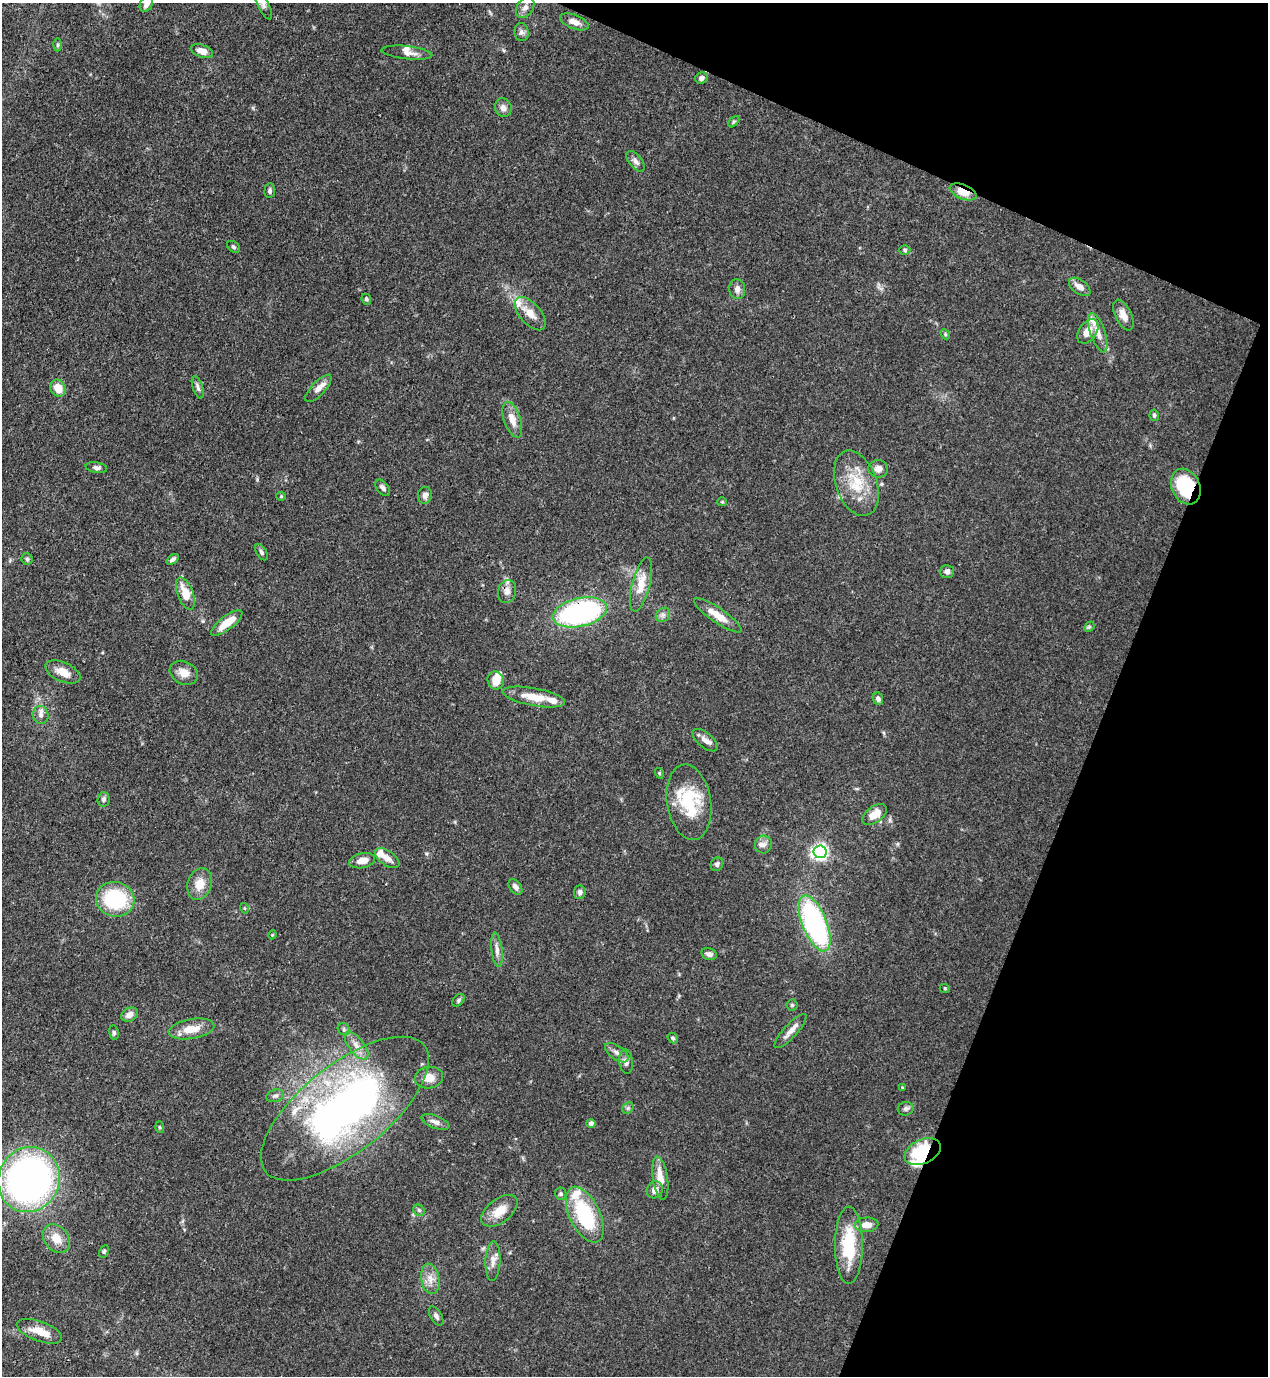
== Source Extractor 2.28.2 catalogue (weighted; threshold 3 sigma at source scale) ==
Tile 8 of 4 x 4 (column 4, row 2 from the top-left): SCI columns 4151-5416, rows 2791-4164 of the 5638 x 5578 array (HDU 1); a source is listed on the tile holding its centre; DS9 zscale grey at full resolution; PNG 1270 x 1378 px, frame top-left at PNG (2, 3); each listed source drawn as its Kron ellipse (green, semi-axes under 4 px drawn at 4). Shown black and unused: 20% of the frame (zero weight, under 3 of 4 exposures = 7% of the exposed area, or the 3 px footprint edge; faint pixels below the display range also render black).
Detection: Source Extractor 2.28.2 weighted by HDU 2 'WHT'; one run over the whole footprint, this tile lists its part. Background 0.0696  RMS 0.0036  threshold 0.0161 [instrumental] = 3 sigma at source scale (4.5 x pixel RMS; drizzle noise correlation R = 1.50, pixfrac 1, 0.05/0.05 arcsec/px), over >= 5 px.
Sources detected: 125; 2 inside a brighter object's white glare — neither listed nor drawn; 12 inside a brighter listed object's ellipse — not listed separately; the other 111 listed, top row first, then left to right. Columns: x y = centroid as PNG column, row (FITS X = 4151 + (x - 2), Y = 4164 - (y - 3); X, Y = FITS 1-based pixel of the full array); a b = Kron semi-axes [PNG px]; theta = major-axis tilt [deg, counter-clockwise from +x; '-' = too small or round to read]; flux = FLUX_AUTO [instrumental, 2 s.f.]
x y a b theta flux
146 4 8 6 56 1.7
263 4 16 5 -65 1.7
525 7 11 8 54 1.8
574 22 15 7 -21 2.7
521 32 9 7 -79 1.3
57 45 6 4 89 0.55
202 51 11 6 -18 3.3
407 53 25 6 -6 2.5
702 78 6 5 - 1.2
503 108 9 8 - 1.8
734 122 7 4 46 0.5
636 161 12 6 -51 1.4
270 191 7 5 85 0.86
963 192 14 7 -22 4.7
233 247 7 5 -40 0.67
905 250 5 4 - 0.64
1080 287 12 7 -36 2.8
737 289 10 8 -84 1.9
366 299 5 4 - 0.6
530 314 20 10 -48 4.4
1123 315 16 8 -65 3.3
1088 331 13 9 54 4.6
1098 333 20 7 -71 3.5
945 334 5 4 - 0.44
198 387 12 5 -72 1.1
58 388 9 7 -58 4.9
318 388 17 6 47 2.8
1154 415 6 4 -78 0.68
512 420 18 8 -71 4.2
96 468 11 5 -9 1.1
878 469 10 8 1 2.3
856 483 34 20 -70 13
1186 487 18 14 -65 21
383 488 9 5 -49 1.3
425 495 8 7 - 1.6
281 496 5 4 - 0.39
722 502 5 4 - 0.39
261 552 9 5 -58 0.84
27 559 5 5 - 0.54
173 559 7 4 36 0.9
947 571 7 6 - 1.4
641 584 28 9 76 6.3
507 592 12 9 75 2.3
185 593 17 8 -69 6.8
580 612 28 14 13 71
663 615 8 6 45 1.1
718 615 28 7 -34 5.3
227 623 19 6 38 6.6
1089 627 6 4 43 0.49
63 672 19 9 -24 4.3
184 673 15 11 -27 3.6
496 681 9 8 - 5
534 697 32 9 -11 7.6
878 699 6 5 - 1.2
41 715 9 7 -77 1.5
705 740 15 7 -40 2.3
659 773 5 3 - 0.35
104 799 7 6 - 1.1
689 802 38 22 -81 19
875 814 14 8 36 4.8
764 844 9 8 - 1.6
820 852 6 6 - 120
387 858 14 7 -35 2.7
362 861 13 7 12 3.2
717 864 7 6 - 0.96
200 884 16 12 71 5.1
515 887 8 5 -53 1.5
580 892 7 6 - 1.3
115 899 19 17 -14 28
244 908 5 3 - 0.35
815 924 30 12 -68 73
272 935 4 3 - 0.32
497 950 17 5 -83 2
709 954 8 6 -14 1.5
945 989 5 3 - 0.34
458 1000 7 5 45 0.64
792 1005 5 5 - 0.51
130 1015 9 6 25 2.3
191 1029 23 10 10 5.8
344 1029 7 5 -48 0.77
791 1031 22 6 47 2.9
114 1033 7 4 -81 0.65
673 1038 6 4 -50 0.67
357 1046 17 7 -52 3
617 1053 13 6 -36 1.9
626 1062 12 7 -83 1.8
429 1078 14 10 11 4.1
902 1087 4 3 - 0.28
275 1096 9 6 18 1
628 1108 6 5 - 0.68
345 1109 101 43 39 160
906 1109 8 6 15 0.94
435 1122 14 6 -22 1.9
591 1123 5 4 - 1.3
159 1127 6 4 -88 0.42
923 1152 19 12 24 19
660 1178 22 7 -81 5.5
29 1179 33 30 65 130
655 1190 9 8 - 2.3
561 1194 6 5 - 0.67
419 1210 6 5 - 0.63
499 1211 21 12 38 5.9
585 1215 30 15 -64 27
866 1225 12 7 3 3.5
56 1238 16 12 -51 4.7
849 1245 38 14 -90 19
104 1251 6 4 63 0.56
493 1261 20 7 87 2.7
430 1279 15 9 -79 3.4
436 1316 10 5 -61 1.3
39 1331 24 10 -20 5.6
Overlapping masked pixels (flux is a lower limit): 4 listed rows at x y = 963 192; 1186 487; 580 612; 923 1152
Isophote crosses this tile's border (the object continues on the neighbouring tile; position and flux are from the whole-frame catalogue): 2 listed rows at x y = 146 4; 263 4